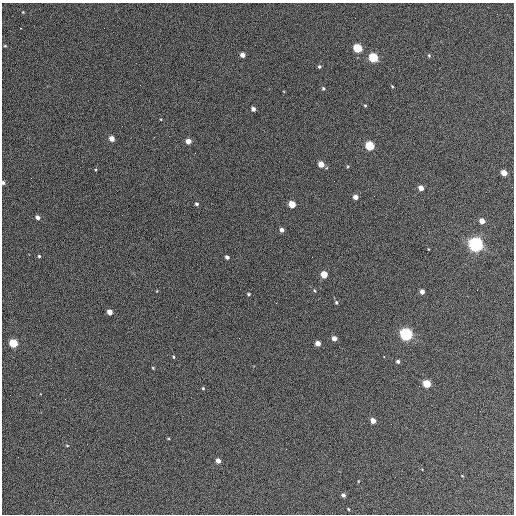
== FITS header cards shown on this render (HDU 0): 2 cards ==
NAXIS1  =                  512 / Axis length
NAXIS2  =                  512 / Axis length

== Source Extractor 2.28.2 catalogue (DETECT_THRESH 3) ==
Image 512 x 512 px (HDU 0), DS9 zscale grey, 1 PNG px = 1 image px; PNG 516 x 516 px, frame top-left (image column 1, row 512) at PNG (2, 3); no overlay
Background 396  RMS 21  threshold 63.8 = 3 sigma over >= 5 px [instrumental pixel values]
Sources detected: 53; all 53 listed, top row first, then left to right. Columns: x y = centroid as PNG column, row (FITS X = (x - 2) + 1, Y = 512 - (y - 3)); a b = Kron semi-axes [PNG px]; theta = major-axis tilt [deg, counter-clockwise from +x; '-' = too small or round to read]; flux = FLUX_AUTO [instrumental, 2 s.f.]
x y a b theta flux
23 12 3 2 - 1100
21 28 2 2 - 980
5 46 4 3 - 1400
357 48 5 5 - 86000
242 55 4 4 - 9400
429 55 5 4 - 1900
373 58 5 5 - 110000
319 67 4 4 - 2300
392 86 4 3 - 1300
323 88 4 4 - 1900
365 105 3 3 - 1400
253 109 4 4 - 6100
112 139 4 4 - 14000
188 141 5 4 - 12000
369 146 5 5 - 100000
321 164 5 4 - 19000
504 173 5 4 - 21000
3 182 4 4 - 3400
421 188 4 4 - 11000
355 197 4 4 - 8400
196 204 4 4 - 2800
292 204 5 4 - 37000
37 217 5 4 - 6200
482 221 4 4 - 14000
282 230 4 4 - 6800
476 244 6 5 - 660000
428 249 3 2 - 910
39 256 4 4 - 1800
227 257 4 3 - 4500
312 257 2 2 - 670
324 274 5 4 - 31000
314 291 6 3 -71 1400
422 292 4 4 - 8500
249 294 4 3 - 1900
336 302 5 4 - 2200
276 303 2 2 - 820
110 312 4 4 - 13000
406 334 5 5 - 400000
334 338 4 4 - 9300
13 343 5 5 - 79000
318 343 4 4 - 12000
173 357 4 3 - 1500
384 357 2 2 - 1300
398 361 4 4 - 3200
153 368 4 3 - 1300
427 384 5 4 - 56000
203 388 4 3 - 1600
373 421 4 4 - 14000
67 446 5 3 - 1200
218 461 4 4 - 8200
462 476 3 2 - 910
343 495 4 4 - 4200
348 509 3 2 - 1300
At the frame edge (FLAGS 8, measured only in part): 1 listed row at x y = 3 182